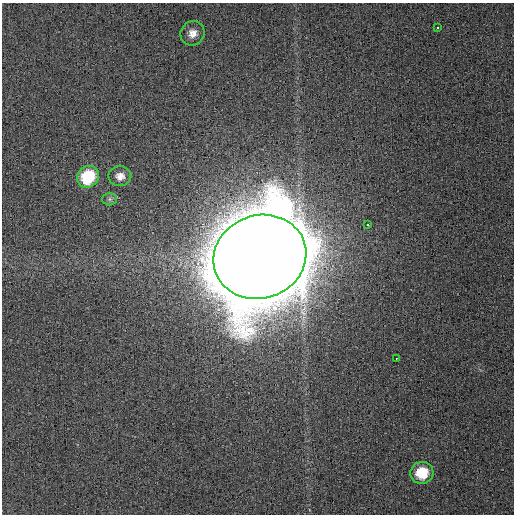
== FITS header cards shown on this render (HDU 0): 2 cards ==
NAXIS1  =                  512
NAXIS2  =                  512

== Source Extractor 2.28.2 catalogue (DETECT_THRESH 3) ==
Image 512 x 512 px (HDU 0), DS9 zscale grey, 1 PNG px = 1 image px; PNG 516 x 516 px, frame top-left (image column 1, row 512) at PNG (2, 3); each listed source drawn as its Kron ellipse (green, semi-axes under 4 px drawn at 4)
Background 0.00148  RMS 0.0027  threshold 0.00824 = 3 sigma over >= 5 px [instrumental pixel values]
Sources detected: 9; all 9 listed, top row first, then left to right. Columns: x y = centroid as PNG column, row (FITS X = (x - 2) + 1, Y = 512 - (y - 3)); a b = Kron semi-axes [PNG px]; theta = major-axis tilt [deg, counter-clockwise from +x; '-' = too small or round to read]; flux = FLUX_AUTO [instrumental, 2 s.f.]
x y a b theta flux
437 27 3 3 - 1.1
193 33 12 11 - 1.8
120 176 11 10 - 1.5
88 177 11 10 - 10
110 199 7 6 - 0.52
368 225 3 2 - 1.4
260 257 47 41 20 7600
396 358 2 2 - 0.76
422 473 11 11 - 5.7